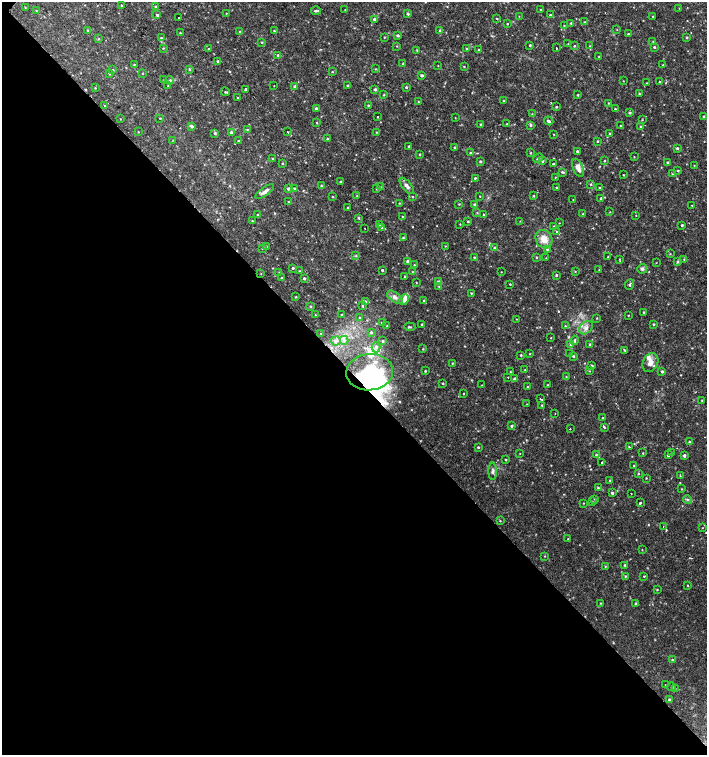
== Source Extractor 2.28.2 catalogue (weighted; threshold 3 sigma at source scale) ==
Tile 14 of 4 x 4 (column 2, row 4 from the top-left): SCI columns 1636-3044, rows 1-1506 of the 6023 x 6029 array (HDU 1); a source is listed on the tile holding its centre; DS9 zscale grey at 2 x 2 block average (1 PNG px = mean of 2 x 2 image px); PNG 709 x 757 px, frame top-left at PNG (2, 2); each listed source drawn as its Kron ellipse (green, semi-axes under 4 px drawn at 4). Shown black and unused: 50% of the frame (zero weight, under 2 of 3 exposures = <1% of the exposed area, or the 3 px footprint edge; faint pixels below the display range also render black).
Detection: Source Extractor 2.28.2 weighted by HDU 2 'WHT'; one run over the whole footprint, this tile lists its part. Background 0.0332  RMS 0.0036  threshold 0.0164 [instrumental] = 3 sigma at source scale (4.5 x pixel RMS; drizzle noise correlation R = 1.50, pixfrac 1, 0.0396/0.0396 arcsec/px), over >= 5 px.
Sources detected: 343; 4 inside a brighter object's white glare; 1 cosmic-ray / hot-pixel residue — neither listed nor drawn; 1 coinciding with a brighter row at this scale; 7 inside a brighter listed object's ellipse — not listed separately; the other 330 listed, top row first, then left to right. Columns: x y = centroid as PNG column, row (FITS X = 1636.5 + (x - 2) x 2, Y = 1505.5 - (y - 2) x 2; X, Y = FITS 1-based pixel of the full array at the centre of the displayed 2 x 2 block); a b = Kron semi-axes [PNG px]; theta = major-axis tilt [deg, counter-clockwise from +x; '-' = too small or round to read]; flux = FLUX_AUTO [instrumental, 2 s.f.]
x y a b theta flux
121 5 2 2 - 0.52
25 7 3 2 - 0.41
156 7 3 3 - 0.93
679 8 2 2 - 0.3
345 10 3 2 - 0.37
541 10 2 2 - 0.86
36 11 3 2 - 0.38
316 11 5 2 - 1.6
226 13 2 2 - 0.36
408 14 3 3 - 0.92
157 15 3 3 - 0.99
550 15 3 2 - 0.93
519 16 3 2 - 0.34
653 16 2 2 - 0.49
179 17 2 2 - 2.4
497 18 3 2 - 0.6
374 19 3 2 - 0.93
585 22 3 3 - 0.69
571 23 2 2 - 0.88
507 24 2 2 - 0.58
564 25 3 2 - 0.52
87 30 3 2 - 0.56
617 30 2 2 - 0.39
274 31 3 2 - 0.71
439 31 3 3 - 1.1
240 32 3 3 - 0.7
180 33 2 2 - 0.49
628 34 3 3 - 0.77
398 36 2 2 - 1.5
384 37 2 2 - 0.54
687 37 2 2 - 0.89
161 38 3 3 - 0.94
99 39 3 2 - 0.52
262 42 3 2 - 0.59
653 42 2 2 - 0.53
568 44 2 2 - 0.39
530 45 2 2 - 0.97
397 46 2 2 - 0.43
574 46 3 2 - 0.7
590 46 2 2 - 0.42
654 47 2 2 - 1.1
163 48 3 3 - 0.6
208 48 2 2 - 2.5
556 48 2 2 - 1.1
467 49 2 2 - 0.64
417 50 2 2 - 0.58
479 50 3 2 - 1.1
278 55 3 3 - 0.99
599 57 3 2 - 0.55
218 61 3 2 - 0.9
134 64 3 3 - 0.6
403 64 3 3 - 0.88
662 65 2 2 - 0.41
438 66 2 2 - 0.3
464 66 2 2 - 0.56
189 69 3 3 - 0.96
375 69 3 2 - 0.53
113 70 3 2 - 0.53
332 72 3 2 - 0.55
143 73 2 2 - 0.5
109 74 2 2 - 0.45
422 75 3 3 - 1.5
164 80 3 2 - 0.56
170 80 4 2 - 0.98
623 81 2 2 - 0.43
659 82 2 2 - 0.74
647 83 2 2 - 0.27
348 85 2 2 - 0.86
168 86 2 2 - 0.4
274 86 2 2 - 0.31
295 86 3 3 - 1.2
406 87 3 2 - 0.97
95 88 2 2 - 0.49
375 89 3 3 - 1.3
245 90 3 2 - 0.75
225 92 4 3 - 0.94
639 94 3 2 - 0.58
384 95 3 2 - 0.7
578 95 2 2 - 0.72
238 98 2 2 - 0.63
504 101 2 2 - 0.53
418 102 3 2 - 0.56
609 103 2 2 - 0.62
368 105 2 2 - 0.7
105 106 3 2 - 0.57
556 107 2 2 - 0.84
316 108 3 3 - 1.2
615 109 2 2 - 0.61
630 113 3 3 - 1.3
532 114 3 2 - 0.4
377 116 2 2 - 1.7
704 116 2 2 - 0.8
160 118 3 2 - 0.45
455 118 2 2 - 0.37
120 119 2 2 - 0.34
642 120 3 2 - 0.43
549 121 5 3 - 1.8
317 123 3 2 - 0.59
481 124 3 3 - 0.84
507 124 2 2 - 0.48
531 125 3 3 - 1.2
192 126 3 3 - 1.8
620 126 3 2 - 0.56
640 126 3 2 - 0.68
247 129 3 2 - 0.48
138 132 2 2 - 0.37
231 132 4 3 - 1.3
288 132 2 2 - 1.4
377 132 2 2 - 0.42
215 133 4 3 - 1.2
554 134 2 2 - 0.48
610 134 3 3 - 1.1
327 139 3 2 - 0.8
173 140 2 2 - 0.39
238 141 2 2 - 0.61
597 141 2 2 - 0.8
409 146 2 2 - 0.99
455 147 2 2 - 0.9
677 148 3 3 - 1.2
577 151 2 2 - 1.3
470 153 2 2 - 0.74
530 153 2 2 - 0.61
420 154 3 2 - 0.59
634 157 2 2 - 0.4
273 158 2 2 - 2.1
538 158 5 2 - 1.4
480 161 3 3 - 1
542 161 3 2 - 0.84
604 161 2 2 - 0.68
667 162 3 3 - 1.5
282 163 3 2 - 0.56
553 164 2 2 - 0.76
694 165 2 2 - 0.35
578 168 9 5 -68 6
678 171 2 2 - 0.73
562 172 4 2 - 0.94
673 174 3 2 - 0.75
623 175 3 2 - 0.46
555 177 2 2 - 0.38
475 178 2 2 - 0.85
340 182 3 2 - 0.58
591 184 2 2 - 0.66
321 186 4 3 - 0.79
407 186 10 4 -51 3.1
380 187 3 3 - 0.88
557 187 3 2 - 0.8
288 188 4 3 - 1.4
600 188 3 2 - 1
295 189 3 3 - 1.1
377 189 3 3 - 0.86
265 191 11 3 35 3.3
357 196 3 2 - 0.61
480 196 2 2 - 0.44
534 196 3 2 - 0.7
333 197 3 3 - 0.64
413 197 2 2 - 0.54
601 198 2 2 - 1.5
573 199 2 2 - 0.68
288 202 2 2 - 0.43
399 203 2 2 - 0.52
459 204 2 2 - 0.5
475 204 3 3 - 1.2
692 205 2 2 - 0.32
348 208 3 2 - 0.54
477 212 3 2 - 0.53
610 212 2 2 - 0.41
583 214 3 2 - 0.72
257 215 3 3 - 0.68
483 215 3 2 - 0.6
636 215 2 2 - 0.34
403 216 2 2 - 0.44
358 218 3 2 - 0.8
252 221 2 2 - 0.54
468 221 3 3 - 0.79
520 221 2 2 - 0.36
559 223 2 2 - 0.35
379 224 3 3 - 0.87
460 224 2 2 - 0.41
682 225 2 2 - 0.96
554 226 2 2 - 0.6
382 227 3 3 - 1.2
365 228 2 2 - 0.55
557 232 3 3 - 0.93
403 237 2 2 - 0.61
544 239 9 8 - 9.3
266 246 4 2 - 0.71
445 246 2 2 - 0.43
263 248 3 2 - 0.58
494 248 3 3 - 0.85
547 249 3 3 - 1.1
670 254 3 2 - 0.41
356 256 3 2 - 0.69
474 257 2 2 - 0.6
536 257 3 2 - 0.61
608 257 2 2 - 0.55
546 258 3 2 - 0.41
620 259 3 3 - 0.66
684 260 3 3 - 0.67
407 261 3 3 - 1.2
677 262 4 3 - 0.94
656 263 2 2 - 0.31
414 265 3 2 - 0.5
293 268 3 2 - 0.93
642 269 5 4 - 2
382 270 2 2 - 0.98
599 270 3 2 - 0.57
299 271 2 2 - 0.34
575 271 2 2 - 0.55
279 272 3 3 - 0.67
412 272 3 2 - 0.48
501 272 2 2 - 0.31
261 273 3 2 - 0.34
556 275 3 2 - 1
405 276 2 2 - 0.59
282 278 3 2 - 0.67
304 278 3 2 - 1.2
438 281 3 3 - 1
416 282 2 2 - 0.48
510 284 2 2 - 0.58
630 284 5 3 - 1.4
439 286 3 2 - 0.47
471 293 2 2 - 0.64
296 297 2 2 - 0.63
395 297 9 4 -35 3.4
404 300 6 4 64 4.7
365 301 4 3 - 1.2
424 301 3 3 - 1.1
311 306 3 3 - 0.77
362 306 3 2 - 0.69
644 312 3 2 - 0.8
315 315 2 2 - 0.43
342 315 3 2 - 0.71
628 315 2 2 - 0.52
360 318 3 3 - 0.96
597 318 2 2 - 0.51
517 319 2 2 - 0.33
382 323 3 2 - 0.96
422 324 3 2 - 0.69
654 324 3 2 - 0.75
387 326 2 2 - 0.36
565 326 3 2 - 0.51
410 327 5 2 - 0.81
586 328 8 5 42 3.9
371 332 4 3 - 1.3
321 333 2 2 - 0.4
551 338 2 2 - 0.42
344 340 4 4 - 2.1
575 340 4 2 - 1.1
336 341 5 4 - 2.3
383 341 3 3 - 1.1
590 344 3 2 - 0.66
571 345 3 3 - 0.68
376 347 5 4 - 2.6
423 349 3 2 - 0.55
625 350 4 2 - 0.68
530 354 2 2 - 0.41
570 354 3 3 - 0.84
521 355 2 2 - 0.75
573 356 3 3 - 0.95
650 362 10 7 63 6.3
452 363 3 2 - 0.51
592 366 3 3 - 1.1
525 370 2 2 - 0.55
425 371 2 2 - 0.75
589 371 3 2 - 0.51
370 372 23 18 6 55
510 372 3 2 - 0.55
662 372 3 3 - 1.2
508 377 2 2 - 0.95
566 377 3 2 - 0.46
515 378 4 3 - 1.1
443 383 3 2 - 0.6
482 385 2 2 - 0.39
548 385 3 3 - 0.68
528 387 3 2 - 0.59
464 393 2 2 - 0.47
540 399 2 2 - 1.2
702 400 3 2 - 0.48
527 404 2 2 - 0.3
542 405 3 2 - 0.61
555 414 2 2 - 0.66
603 418 2 2 - 0.47
511 426 3 3 - 1.1
604 427 2 2 - 7.6
570 429 2 2 - 1.4
689 442 3 2 - 1.1
478 447 3 2 - 0.88
629 447 3 2 - 0.54
672 452 2 2 - 0.44
520 453 3 2 - 0.33
643 453 2 2 - 0.53
596 454 3 2 - 0.81
668 455 2 2 - 2.6
684 455 3 3 - 1.5
506 459 3 2 - 0.65
602 462 2 2 - 8.3
634 465 3 2 - 0.52
493 471 8 4 -90 2.2
638 473 3 2 - 0.63
680 476 3 2 - 0.51
646 478 2 2 - 0.5
610 481 3 3 - 0.76
598 488 3 3 - 0.98
681 489 3 2 - 0.47
612 493 3 3 - 1.3
631 493 2 2 - 2.3
595 499 3 3 - 1
688 500 4 3 - 1.5
592 502 3 2 - 0.55
583 503 2 2 - 0.41
640 503 2 2 - 4
500 521 3 2 - 0.51
663 526 2 2 - 0.93
702 528 2 2 - 0.32
568 539 2 2 - 0.38
642 550 3 2 - 0.44
545 556 2 2 - 0.42
625 565 3 3 - 0.88
605 566 2 2 - 0.52
625 576 3 3 - 0.83
644 576 2 2 - 0.61
688 585 2 2 - 0.49
657 590 3 2 - 0.46
600 603 2 2 - 0.45
636 603 3 3 - 0.75
672 660 2 2 - 1.3
665 685 2 2 - 0.37
672 687 4 3 - 0.95
675 688 2 2 - 0.42
669 699 4 3 - 0.86
Overlapping masked pixels (flux is a lower limit): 1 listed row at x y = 370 372
Diffuse or blended objects may show on this block-average render without a row.